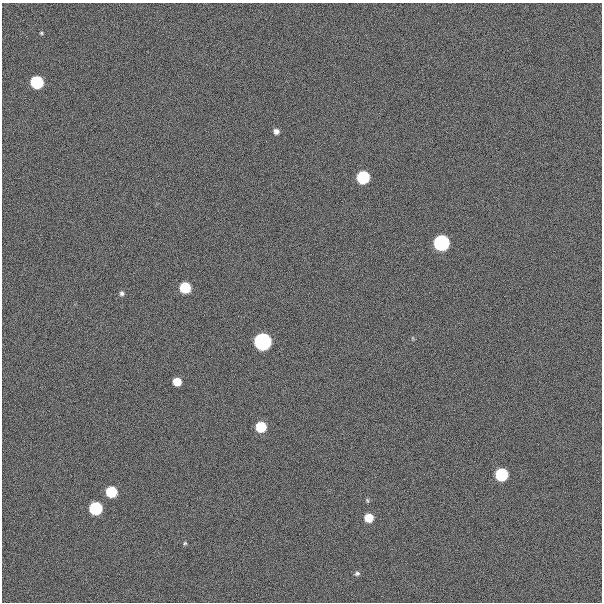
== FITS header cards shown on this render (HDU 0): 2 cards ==
NAXIS1  =                  600
NAXIS2  =                  600

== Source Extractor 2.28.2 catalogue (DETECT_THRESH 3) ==
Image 600 x 600 px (HDU 0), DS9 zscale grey, 1 PNG px = 1 image px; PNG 604 x 604 px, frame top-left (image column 1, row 600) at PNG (2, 3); no overlay
Background 300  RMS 19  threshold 57.7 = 3 sigma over >= 5 px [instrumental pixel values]
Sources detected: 18; all 18 listed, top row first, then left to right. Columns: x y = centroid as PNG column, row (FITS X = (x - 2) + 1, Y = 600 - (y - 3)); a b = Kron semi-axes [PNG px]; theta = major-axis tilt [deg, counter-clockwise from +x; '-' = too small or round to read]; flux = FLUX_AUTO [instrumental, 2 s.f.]
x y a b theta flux
41 33 5 4 - 1.7e+03
37 82 7 7 - 2.1e+05
276 131 6 6 - 5.9e+03
363 177 7 7 - 2.1e+05
441 243 7 7 - 6.2e+05
185 287 7 7 - 8.8e+04
122 293 6 6 - 3.3e+03
413 338 6 3 -71 1.3e+03
263 341 7 7 - 1.1e+06
177 382 6 6 - 2.9e+04
261 427 7 7 - 7.3e+04
501 475 7 7 - 2.0e+05
111 492 7 7 - 9.7e+04
367 500 6 4 -82 1.7e+03
96 508 7 7 - 2.2e+05
369 518 6 6 - 3.1e+04
185 543 5 4 - 1.7e+03
357 574 7 6 - 3.2e+03